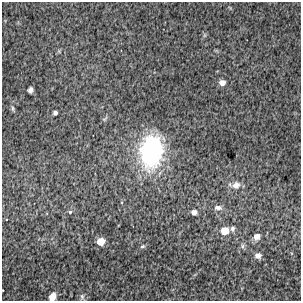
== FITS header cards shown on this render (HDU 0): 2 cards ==
NAXIS1  =                  299 / FITS: X Dimension
NAXIS2  =                  299 / FITS: Y Dimension

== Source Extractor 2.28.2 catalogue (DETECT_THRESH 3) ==
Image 299 x 299 px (HDU 0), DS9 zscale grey, 1 PNG px = 1 image px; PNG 303 x 303 px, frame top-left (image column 1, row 299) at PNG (2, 2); no overlay
Background 4420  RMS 130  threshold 380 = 3 sigma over >= 5 px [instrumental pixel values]
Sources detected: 18; all 18 listed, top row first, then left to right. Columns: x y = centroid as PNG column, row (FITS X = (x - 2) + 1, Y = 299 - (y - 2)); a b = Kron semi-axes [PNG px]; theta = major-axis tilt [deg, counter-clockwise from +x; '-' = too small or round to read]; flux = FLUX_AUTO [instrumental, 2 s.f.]
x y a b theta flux
222 83 6 5 - 5.4e+04
30 90 6 5 - 2.8e+04
12 108 8 4 -89 1.6e+04
55 113 4 4 - 2.5e+04
151 151 25 17 83 1.5e+06
236 185 11 9 14 6.8e+04
218 208 11 7 0 3.8e+04
70 212 5 4 - 1.7e+04
194 212 5 5 - 4.2e+04
232 229 7 6 - 2.4e+04
225 231 7 7 - 1.4e+05
257 237 8 7 - 6.0e+04
101 241 6 6 - 1.3e+05
143 246 7 4 8 1.3e+04
242 246 8 6 74 2.3e+04
258 256 7 6 - 4.6e+04
52 297 8 6 57 7.6e+04
82 297 9 5 -89 2.4e+04
At the frame edge (FLAGS 8, measured only in part): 1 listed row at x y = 52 297